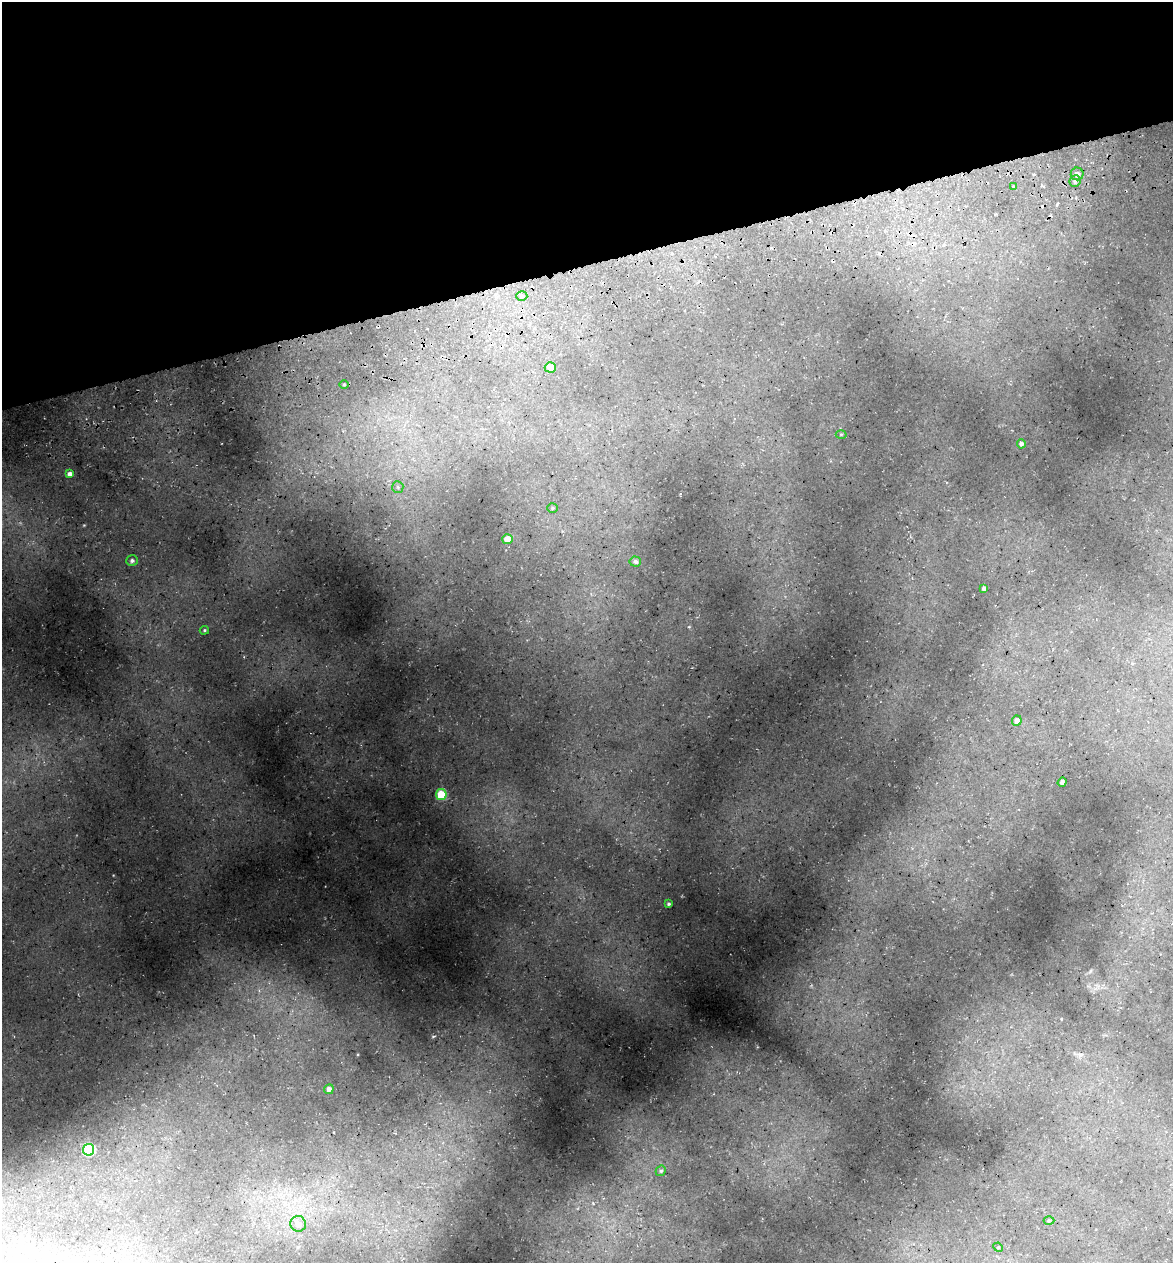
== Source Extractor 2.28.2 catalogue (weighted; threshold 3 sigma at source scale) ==
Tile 3 of 4 x 4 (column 3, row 1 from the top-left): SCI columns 2485-3655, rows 3857-5117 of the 4922 x 5194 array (HDU 1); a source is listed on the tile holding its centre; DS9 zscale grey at full resolution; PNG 1175 x 1265 px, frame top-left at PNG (2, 2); each listed source drawn as its Kron ellipse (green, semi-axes under 4 px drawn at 4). Shown black and unused: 21% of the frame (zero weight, under 3 of 5 exposures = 5% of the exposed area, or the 3 px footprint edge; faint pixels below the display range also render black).
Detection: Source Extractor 2.28.2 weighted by HDU 2 'WHT'; one run over the whole footprint, this tile lists its part. Background 0.16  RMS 0.0083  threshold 0.0373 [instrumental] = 3 sigma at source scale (4.5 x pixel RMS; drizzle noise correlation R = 1.50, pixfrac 1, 0.0396/0.0396 arcsec/px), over >= 5 px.
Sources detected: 27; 1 cosmic-ray / hot-pixel residue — neither listed nor drawn; the other 26 listed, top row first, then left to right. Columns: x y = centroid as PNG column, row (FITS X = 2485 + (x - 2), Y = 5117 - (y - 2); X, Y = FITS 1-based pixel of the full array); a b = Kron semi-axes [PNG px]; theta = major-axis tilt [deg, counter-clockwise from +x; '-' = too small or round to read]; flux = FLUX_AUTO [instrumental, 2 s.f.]
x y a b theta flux
1077 174 6 6 - 3.2
1075 181 6 5 - 2.2
1013 186 4 3 - 1.6
522 296 5 5 - 1.6
550 367 5 5 - 7.7
344 385 5 3 - 0.72
841 434 5 3 - 0.82
1021 444 4 4 - 2.1
70 474 4 4 - 3.7
398 487 6 5 - 1.5
552 508 5 5 - 1.2
508 539 5 5 - 12
132 561 6 5 - 1.8
635 561 6 5 - 2.1
984 588 4 4 - 2.3
204 630 5 4 - 1
1017 721 5 5 - 3.2
1062 782 5 3 - 2.2
441 795 5 5 - 33
669 904 3 3 - 1.2
329 1089 5 4 - 2.5
89 1150 6 5 - 72
661 1171 5 5 - 1.4
1049 1221 5 3 - 0.85
298 1224 8 8 - 5.7
998 1247 5 4 - 0.82
Unlisted compact peaks at least as high as the median listed source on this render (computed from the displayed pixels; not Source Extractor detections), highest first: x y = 113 875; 358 1054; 689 627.